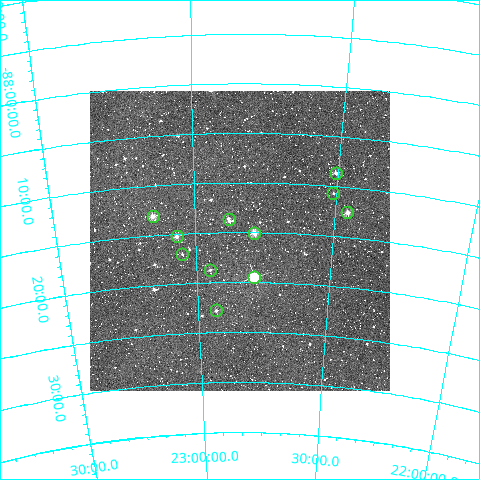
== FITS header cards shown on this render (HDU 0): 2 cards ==
NAXIS1  =                  300
NAXIS2  =                  300

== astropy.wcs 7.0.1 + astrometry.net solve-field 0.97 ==
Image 300 x 300 px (HDU 0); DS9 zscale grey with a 90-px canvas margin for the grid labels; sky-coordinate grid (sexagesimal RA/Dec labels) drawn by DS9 from the SOLVED WCS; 11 Tycho-2 reference stars matched to detected sources circled (green)
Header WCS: RA---TAN/DEC--TAN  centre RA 22:50:17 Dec -88:16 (342.57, -88.26 deg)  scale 6 arcsec/px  FOV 30.0' x 30.0'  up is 0 deg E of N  parity normal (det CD < 0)
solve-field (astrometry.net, Tycho-2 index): VERIFIED the header's WCS against the Tycho-2 star catalogue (verified at 2 index scales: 8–11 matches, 0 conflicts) and refined it, rather than solving blind
Solved WCS: RA---TAN-SIP/DEC--TAN-SIP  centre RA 22:50:23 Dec -88:16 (342.60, -88.26 deg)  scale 5.98 arcsec/px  FOV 29.9' x 30.1'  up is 0 deg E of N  parity normal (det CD < 0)
The solver's refit moves the header's centre by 2.8 arcsec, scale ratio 0.9973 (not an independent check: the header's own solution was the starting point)
Tycho-2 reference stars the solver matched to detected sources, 11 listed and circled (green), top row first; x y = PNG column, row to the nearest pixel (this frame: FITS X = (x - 90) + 1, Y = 300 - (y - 91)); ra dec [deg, ICRS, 3 dp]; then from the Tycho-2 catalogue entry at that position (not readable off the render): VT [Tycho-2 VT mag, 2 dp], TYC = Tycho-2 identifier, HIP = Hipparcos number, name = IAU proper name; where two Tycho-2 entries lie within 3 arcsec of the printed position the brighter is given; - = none
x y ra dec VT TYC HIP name
336 173 337.620 -88.144 11.27 9537-206-1 - -
333 193 337.649 -88.179 12.09 9537-72-1 - -
347 212 336.814 -88.209 10.32 9537-18-1 - -
153 216 347.244 -88.218 10.26 9537-170-1 - -
229 219 343.185 -88.227 11.67 9537-106-1 - -
254 233 341.794 -88.251 9.84 9537-140-1 - -
177 236 346.027 -88.254 10.77 9537-108-1 - -
182 254 345.768 -88.284 12.48 9537-375-1 - -
210 270 344.259 -88.313 11.73 9537-363-1 - -
254 277 341.769 -88.325 8.76 9537-66-1 - -
216 310 343.965 -88.380 11.40 9537-188-1 - -